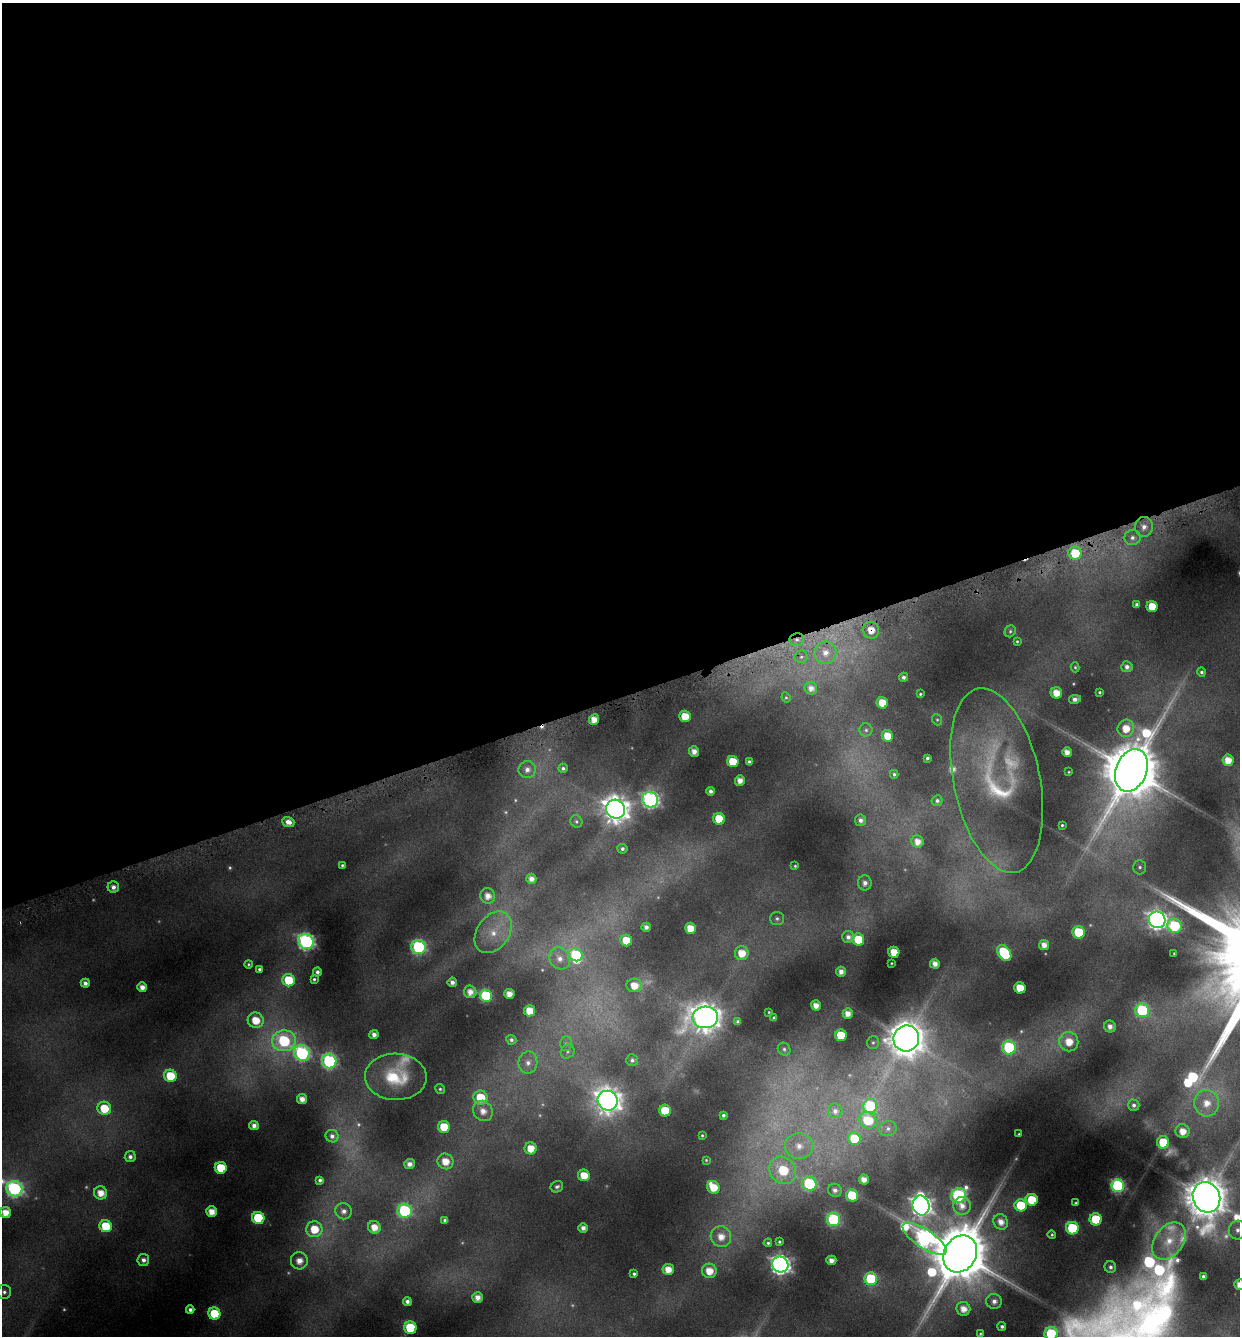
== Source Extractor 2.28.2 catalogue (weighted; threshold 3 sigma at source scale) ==
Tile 2 of 4 x 4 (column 2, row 1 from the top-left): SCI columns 1367-2604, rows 4004-5337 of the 5150 x 5376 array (HDU 1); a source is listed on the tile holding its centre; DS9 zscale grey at full resolution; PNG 1242 x 1338 px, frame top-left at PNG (2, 3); each listed source drawn as its Kron ellipse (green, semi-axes under 4 px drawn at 4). Shown black and unused: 52% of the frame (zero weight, under 4 of 8 exposures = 2% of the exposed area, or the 3 px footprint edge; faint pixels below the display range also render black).
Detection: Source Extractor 2.28.2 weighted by HDU 2 'WHT'; one run over the whole footprint, this tile lists its part. Background 0.0446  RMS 0.0097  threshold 0.0395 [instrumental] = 3 sigma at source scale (4.09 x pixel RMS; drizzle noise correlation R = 1.36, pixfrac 0.8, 0.0396/0.0396 arcsec/px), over >= 5 px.
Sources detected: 248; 31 too faint to see at this stretch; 1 inside a brighter object's white glare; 1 cosmic-ray / hot-pixel residue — neither listed nor drawn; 2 inside a brighter listed object's ellipse — not listed separately; the other 213 listed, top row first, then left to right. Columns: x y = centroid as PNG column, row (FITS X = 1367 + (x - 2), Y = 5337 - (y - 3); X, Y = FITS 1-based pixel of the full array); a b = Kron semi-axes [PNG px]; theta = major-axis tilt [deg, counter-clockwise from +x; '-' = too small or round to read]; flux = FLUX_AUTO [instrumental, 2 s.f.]
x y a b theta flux
1144 527 10 9 - 9.5
1132 538 8 7 - 5.8
1075 553 6 6 - 38
1136 604 3 3 - 2.3
1152 606 5 5 - 23
871 630 8 8 - 13
1010 631 6 5 - 1.8
797 640 7 6 - 4.1
1017 641 4 3 - 1.2
826 653 11 11 - 12
801 657 6 6 - 2.5
1075 667 5 4 - 1.3
1127 667 5 5 - 4.5
1201 672 5 4 - 2.1
903 677 4 4 - 3.2
811 688 6 6 - 6.6
1099 692 3 3 - 1.2
1056 693 6 5 - 15
920 694 4 3 - 1.3
786 697 5 4 - 1.1
1075 699 6 4 9 5.3
882 703 6 5 - 22
685 716 6 5 - 21
594 720 5 5 - 13
937 720 6 5 - 1.4
1126 728 9 8 - 18
866 730 6 6 - 2.4
887 736 6 5 - 17
694 752 5 5 - 7.7
1067 752 5 4 - 8.1
927 758 4 3 - 2.3
1228 760 5 5 - 14
733 762 6 5 - 28
749 762 4 4 - 3.7
563 768 5 4 - 2.6
527 770 9 8 - 7
1131 770 22 15 68 7300
1069 772 3 2 - 0.79
894 774 4 3 - 1.7
740 780 5 5 - 8.5
997 780 94 43 -78 120
710 791 4 4 - 4
650 800 8 7 - 310
937 801 5 5 - 2.7
615 809 10 9 - 1300
719 819 6 6 - 34
860 820 6 5 - 4.9
576 821 6 5 - 1.9
288 822 6 5 - 7.9
1062 825 3 3 - 1.2
917 842 6 6 - 10
622 849 5 5 - 2.9
342 865 3 3 - 1.4
795 866 3 3 - 1.2
1140 867 7 6 - 2.5
531 879 5 5 - 7
865 883 7 6 - 5.5
113 887 5 5 - 5.5
488 896 8 7 - 9.8
777 919 7 6 - 2.5
1157 920 8 8 - 480
1175 926 7 7 - 69
646 927 4 4 - 4.7
690 928 5 5 - 17
493 932 23 16 54 26
1079 932 6 6 - 47
848 937 6 6 - 5
858 939 6 6 - 34
626 940 6 5 - 26
306 941 8 7 - 300
1044 945 5 5 - 8.7
418 947 7 7 - 170
894 952 5 5 - 20
742 953 7 7 - 18
1004 953 9 6 -53 77
1174 953 3 2 - 0.73
576 955 7 6 - 55
560 958 11 9 -53 8.9
891 963 3 2 - 0.76
248 964 4 4 - 1.5
935 964 5 5 - 7.9
259 969 4 3 - 2
317 972 4 4 - 3.5
841 972 5 5 - 6.6
314 979 3 3 - 1.8
289 980 6 6 - 38
452 982 4 4 - 5.3
85 983 4 4 - 4.9
634 985 8 7 - 16
142 987 5 4 - 8
1020 988 6 5 - 22
470 992 6 6 - 9.1
509 994 5 5 - 9.7
486 996 6 6 - 98
816 1005 5 5 - 10
1142 1010 7 6 - 110
530 1011 5 5 - 18
769 1012 3 2 - 0.8
848 1014 5 5 - 9.2
705 1017 13 11 2 1400
774 1018 3 3 - 2.2
256 1020 8 7 - 21
738 1022 4 4 - 2.9
1110 1027 6 5 - 6.5
374 1034 4 4 - 5.2
841 1035 6 6 - 33
906 1038 13 13 - 2600
511 1040 5 5 - 2.5
284 1041 12 10 5 100
873 1042 6 6 - 1.9
1069 1042 10 9 - 19
566 1044 7 5 89 2.7
1009 1047 7 7 - 100
784 1049 7 6 - 2.3
568 1051 7 6 - 2.4
302 1053 8 7 - 200
632 1060 6 6 - 2.9
329 1061 7 7 - 180
528 1063 11 9 80 7.4
170 1076 6 6 - 32
396 1077 31 23 -2 46
440 1089 5 4 - 1.7
480 1098 7 7 - 36
302 1099 5 5 - 8.9
608 1101 10 9 - 980
1207 1103 13 12 - 19
1134 1105 6 5 - 3.4
870 1106 7 7 - 80
104 1108 7 6 - 31
483 1111 10 9 - 12
665 1111 6 6 - 33
835 1111 7 7 - 4.4
723 1115 4 3 - 2.3
868 1120 9 8 - 31
254 1126 5 4 - 6
444 1127 6 6 - 26
888 1129 8 7 - 3.8
1183 1131 7 7 - 13
1019 1134 3 3 - 0.9
702 1135 3 3 - 1.1
332 1136 6 6 - 4.4
854 1139 6 6 - 32
1163 1142 6 6 - 34
799 1146 14 13 - 17
531 1148 6 6 - 17
130 1157 5 5 - 4.3
706 1160 4 4 - 1.1
445 1161 8 7 - 16
410 1164 5 5 - 6.8
221 1168 6 6 - 36
783 1170 14 12 -50 61
584 1175 6 5 - 19
864 1179 5 5 - 9.2
320 1180 4 4 - 2.9
809 1184 7 7 - 120
1118 1186 6 6 - 170
557 1187 6 5 - 2.7
713 1187 7 6 - 20
14 1189 8 7 - 240
835 1190 7 6 - 5
101 1193 6 6 - 14
852 1195 6 6 - 50
959 1196 8 7 - 190
1206 1197 16 13 -65 3600
1032 1200 6 6 - 37
1076 1203 3 3 - 1.3
921 1205 10 8 -75 690
1021 1205 6 6 - 42
962 1206 9 8 - 9.1
344 1211 8 8 - 5.8
405 1211 7 7 - 140
212 1212 5 5 - 13
6 1213 5 5 - 15
258 1218 6 6 - 67
833 1219 7 6 - 130
1096 1219 6 6 - 55
445 1220 4 4 - 3.4
1001 1222 8 7 - 9.9
106 1226 6 6 - 36
374 1227 6 6 - 13
583 1228 5 4 - 5.6
1072 1228 6 6 - 75
314 1229 8 8 - 26
1238 1230 9 9 - 6.5
1052 1235 4 4 - 1.5
721 1237 10 10 - 14
924 1239 25 9 -33 370
1169 1241 21 14 54 21
779 1242 4 3 - 1.6
768 1243 4 4 - 1.8
960 1254 19 16 59 8400
143 1260 6 6 - 5.2
831 1260 5 4 - 7.6
299 1261 8 8 - 12
780 1265 8 7 - 530
1110 1267 6 5 - 3.2
668 1269 5 5 - 13
709 1271 7 7 - 16
634 1274 4 3 - 2.1
1203 1277 4 4 - 2.8
871 1279 6 6 - 77
1239 1284 5 5 - 9.7
4 1292 7 7 - 3.5
477 1297 5 5 - 8.6
407 1301 4 4 - 4.4
994 1301 8 7 - 6.5
963 1309 7 6 - 11
190 1310 4 4 - 3.9
214 1314 6 6 - 40
1002 1326 4 4 - 2.8
410 1328 6 6 - 58
1051 1333 6 6 - 74
980 1334 4 4 - 1.2
Overlapping masked pixels (flux is a lower limit): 2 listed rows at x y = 871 630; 797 640
Isophote crosses this tile's border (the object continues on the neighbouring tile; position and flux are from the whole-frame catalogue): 5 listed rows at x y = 1206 1197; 6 1213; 1238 1230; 1239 1284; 1051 1333
Unlisted compact peaks at least as high as the median listed source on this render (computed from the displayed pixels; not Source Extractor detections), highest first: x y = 1146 1260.